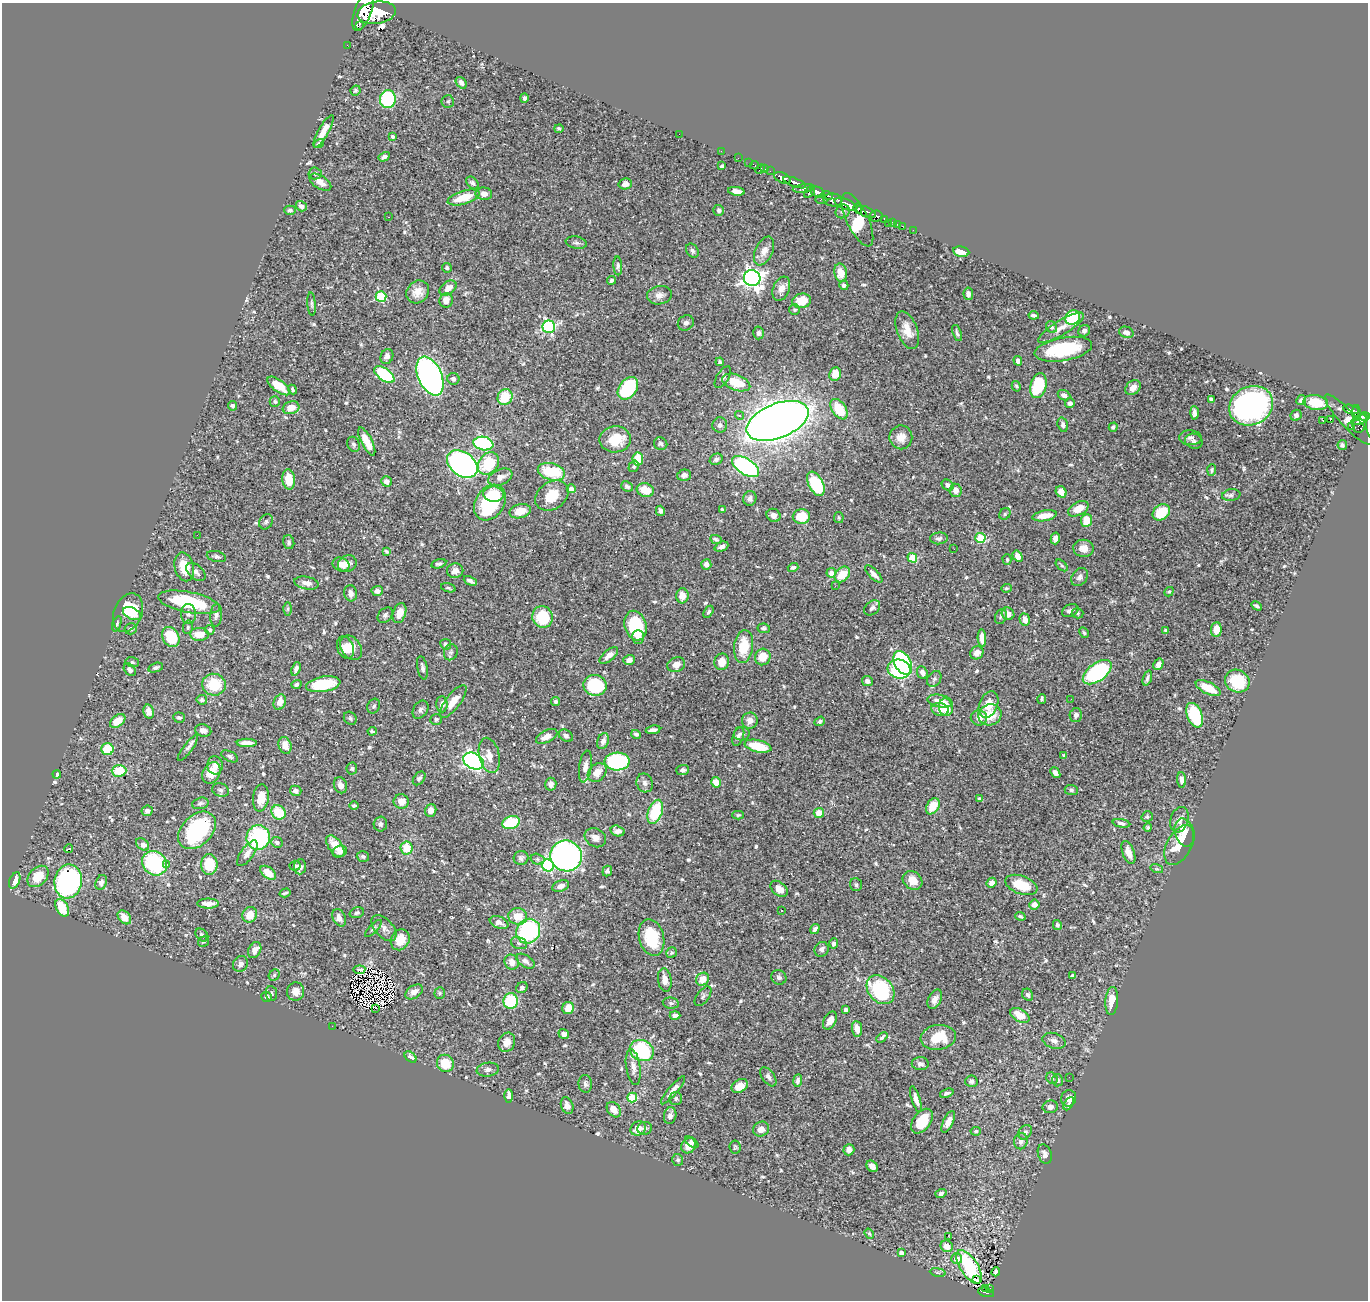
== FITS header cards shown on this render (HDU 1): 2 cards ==
NAXIS1  =                 1366
NAXIS2  =                 1298

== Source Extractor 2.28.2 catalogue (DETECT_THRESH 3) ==
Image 1366 x 1298 px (HDU 1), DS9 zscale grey, 1 PNG px = 1 image px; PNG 1370 x 1302 px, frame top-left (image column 1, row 1298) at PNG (2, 3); each listed source drawn as its Kron ellipse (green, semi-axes under 4 px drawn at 4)
Background 0.641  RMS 0.015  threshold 0.0451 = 3 sigma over >= 5 px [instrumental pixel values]
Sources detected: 649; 2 with non-positive FLUX_AUTO (blend fragments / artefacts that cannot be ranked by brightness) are neither listed nor drawn; of the other 647, the 500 brightest by FLUX_AUTO listed and drawn (147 fainter detections omitted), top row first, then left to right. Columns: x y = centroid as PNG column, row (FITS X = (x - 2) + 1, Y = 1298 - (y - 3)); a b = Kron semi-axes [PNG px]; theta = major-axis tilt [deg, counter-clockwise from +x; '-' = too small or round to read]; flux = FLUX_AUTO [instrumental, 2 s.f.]
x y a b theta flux
363 11 21 8 70 4000
377 13 19 11 9 4700
359 25 2 2 - 3500
347 45 2 2 - 7.6
461 83 6 4 -52 4.3
355 90 5 4 - 1.7
524 98 5 4 - 2.4
388 99 9 8 - 91
448 101 6 6 - 2.3
559 129 4 3 - 2
324 131 18 5 61 13
679 134 2 2 - 63
393 137 4 3 - 1.9
319 144 5 4 - 2.5
721 151 2 2 - 8.3
384 157 6 4 30 3.2
738 158 2 2 - 11
749 163 2 2 - 9.5
755 165 4 3 - 28
722 166 4 3 - 1.6
760 169 6 2 45 26
765 169 2 2 - 7
770 171 2 2 - 13
315 173 6 6 - 2.7
782 178 9 5 -23 1100
320 182 12 6 -32 7.2
794 182 12 4 -21 1100
472 183 7 5 -44 2.8
625 184 7 5 12 5.2
804 189 11 4 6 390
736 191 8 4 -8 6.1
810 192 7 3 55 380
817 192 8 5 -24 570
484 194 8 6 -6 7.5
827 195 6 3 -22 230
464 197 16 6 16 25
821 200 6 3 -3 140
833 200 9 6 -3 830
846 204 12 5 -23 1800
301 206 5 4 - 4.2
858 209 5 3 - 420
290 210 5 4 - 2.3
719 210 5 5 - 3.1
843 211 7 6 - 2.6
866 212 10 5 -23 910
876 216 6 5 - 210
388 217 3 2 - 21
884 219 4 3 - 130
857 220 29 10 -64 150
893 222 3 3 - 39
888 223 2 2 - 8.3
897 224 2 2 - 7.3
902 226 2 2 - 9.3
913 230 2 2 - 5.4
576 243 10 6 -11 3.3
692 251 7 6 - 2.6
764 251 15 8 65 8.9
961 252 8 5 -9 14
618 266 9 4 -87 2.7
447 268 5 4 - 2
841 273 9 6 -80 16
752 278 8 8 - 570
611 280 4 4 - 2.1
844 285 5 4 - 2.4
448 288 9 6 38 8.8
781 289 13 8 68 8.1
418 292 12 10 45 11
968 294 6 4 -84 4.4
659 295 12 9 8 6
381 296 5 5 - 80
446 300 7 6 - 8.4
802 301 9 7 12 19
312 304 11 3 -85 1.9
794 310 5 5 - 1.6
1034 315 5 3 - 2.5
1073 317 8 7 - 43
686 323 8 7 - 3.8
549 327 6 6 - 170
1051 327 6 5 - 3.3
1061 328 26 7 31 11
907 330 20 10 -69 17
1084 331 6 5 - 3.3
1126 332 7 5 -20 5.5
758 333 6 5 - 3.1
957 333 8 3 -72 2.4
1063 349 29 11 10 68
387 356 7 6 - 4.1
1018 361 5 4 - 4.4
720 362 4 4 - 2.1
835 374 7 6 - 13
384 375 11 6 -36 69
430 376 20 12 -66 440
723 377 12 6 58 3.3
453 379 6 6 - 3.5
736 382 14 7 -20 28
279 386 13 6 -36 20
1016 386 5 4 - 1.8
1038 386 13 8 75 57
628 388 12 8 52 68
1133 388 8 6 42 7.3
292 390 5 4 - 1.7
1064 395 6 5 - 4.8
505 397 8 7 - 26
1211 399 4 4 - 2.4
1301 400 5 4 - 3.3
275 402 5 5 - 1.9
1070 403 5 4 - 3.6
1316 403 12 7 -9 31
233 406 5 4 - 2.6
1251 406 22 19 26 300
291 408 8 6 18 15
839 409 11 7 -55 36
1351 409 8 3 -16 210
1194 413 7 4 -89 4
1357 413 8 4 -88 230
740 415 5 4 - 3.4
1296 415 6 5 - 2.3
1365 416 5 4 - 350
1323 420 3 2 - 410
1330 420 3 2 - 31
1348 420 33 8 -47 39
1359 420 9 4 24 330
777 421 32 17 22 1400
1360 424 9 7 69 320
720 425 7 7 - 4.4
1063 425 7 5 -71 3.6
1113 427 4 4 - 2.3
1351 427 2 2 - 9.1
901 437 12 11 - 10
1190 438 11 7 -1 4.4
615 439 15 13 1 27
367 441 15 5 -63 14
1194 441 9 7 -17 3.3
483 443 10 6 -10 120
354 444 8 6 -66 3
661 444 7 6 - 2.6
1342 445 5 4 - 2.4
638 459 6 5 - 23
716 459 6 5 - 3.5
488 463 12 9 51 44
462 464 17 11 -36 290
634 466 6 5 - 1.7
746 467 15 8 -33 200
1212 470 6 4 85 1.8
551 472 14 8 -16 50
684 475 7 5 15 3.1
500 477 13 7 23 7.2
289 479 10 6 -85 24
386 481 5 5 - 4.3
816 484 13 7 -63 68
948 485 6 5 - 3.5
627 486 6 5 - 3
571 489 4 4 - 7.4
645 490 9 6 -19 20
956 490 7 6 - 6.8
1061 492 6 5 - 8.2
493 494 10 8 -6 30
1231 495 9 6 9 2.8
552 496 18 13 36 24
750 498 7 6 - 3.8
490 503 19 14 57 93
1078 509 11 6 27 15
722 510 4 3 - 1.8
520 511 11 7 14 15
660 511 5 4 - 3.8
1161 512 9 7 37 32
1005 514 6 5 - 2
774 515 7 6 - 5.3
1045 516 12 5 10 13
801 517 9 7 8 24
839 518 5 5 - 1.9
1086 520 6 5 - 23
266 522 8 6 58 2.7
197 535 2 2 - 2.2
939 538 9 6 5 3.2
980 538 5 5 - 55
1055 538 6 4 76 5
716 539 6 4 -24 1.9
289 542 7 5 -78 2.1
721 547 7 4 23 3.7
1083 548 10 8 -8 9
954 549 3 2 - 2.1
386 551 4 3 - 1.7
1018 556 6 4 -58 8.8
216 557 10 5 -13 3.1
912 558 5 4 - 35
1007 560 5 4 - 1.6
341 564 8 6 -23 8.4
347 564 10 8 28 7.1
439 564 8 4 14 2.3
706 564 5 5 - 5.2
1062 565 7 4 -43 1.7
184 567 14 9 -76 19
793 567 5 4 - 2.2
455 571 8 7 - 6.5
196 572 11 7 -40 4.9
831 573 5 4 - 5.5
842 574 9 6 46 19
874 574 11 4 -45 5.3
1080 577 10 7 52 4.6
470 581 7 3 -26 3.1
306 583 13 6 -10 6.4
835 586 3 2 - 3.2
448 588 7 4 -15 1.6
1006 588 5 4 - 1.6
377 591 5 5 - 4
1169 592 5 4 - 1.6
351 593 8 6 -80 5.4
682 596 7 6 - 10
189 602 31 10 -11 78
1257 606 5 3 - 2.2
872 608 9 6 43 3.6
288 609 7 4 89 1.8
1070 611 9 6 24 4.3
708 612 6 4 57 2.2
128 613 20 14 67 30
399 613 10 6 71 11
1077 613 6 5 - 1.7
132 614 10 5 -26 12
188 614 10 7 -87 4.4
1008 614 6 6 - 7.2
216 615 11 6 85 3.4
385 615 9 6 46 3
543 617 11 10 - 42
1001 617 8 5 65 2.2
1025 620 6 5 - 7.1
117 624 8 4 71 2.1
636 626 15 11 -74 64
188 627 7 5 77 1.7
764 628 6 5 - 2.6
131 629 6 5 - 2.7
210 630 5 4 - 1.6
1216 630 7 5 86 12
1165 631 4 3 - 1.8
1084 633 6 4 -62 1.6
199 634 9 6 -2 14
171 637 10 8 -61 42
638 637 7 5 89 6.9
982 638 9 4 -87 9
446 644 5 5 - 2.7
744 647 16 9 83 29
345 648 11 8 -68 12
351 648 13 9 -54 11
451 652 8 6 67 2.8
977 653 7 6 - 7.1
609 655 11 5 40 7.4
763 657 8 7 - 17
629 660 6 5 - 5.7
132 662 7 5 -14 1.9
722 662 8 7 - 13
903 663 13 8 -62 100
1158 664 6 4 61 6.3
676 665 9 7 20 8.1
156 668 7 4 17 2.2
422 668 12 5 -80 3.4
296 669 7 4 70 4.1
899 669 11 9 -14 160
130 670 7 5 -50 3.8
1097 672 16 9 36 140
922 673 7 5 -69 3.7
1147 678 8 3 71 2.7
934 679 8 6 54 2.9
867 681 6 5 - 4
1237 681 13 11 -28 39
296 684 5 4 - 2.3
323 684 17 7 10 48
214 685 12 11 - 34
595 685 11 10 - 72
1208 688 13 6 -26 19
1042 699 5 3 - 1.7
1071 699 3 2 - 2.8
202 700 5 5 - 2.1
453 701 19 7 53 14
940 701 13 6 -9 10
280 702 8 6 66 10
556 702 4 4 - 2.5
442 704 8 5 -88 3.4
989 705 14 9 68 16
374 706 8 6 62 2.5
946 707 9 7 -80 22
420 710 10 7 55 3.2
940 710 9 6 -10 5.7
149 712 7 5 -77 5
990 715 12 10 22 22
1076 715 7 6 - 3.9
1195 715 13 7 -67 60
179 717 6 5 - 2.4
350 718 7 6 - 2.1
979 718 8 7 - 7.8
436 719 6 5 - 2.1
118 721 9 5 38 17
750 721 8 8 - 5.7
820 721 5 4 - 2.3
203 730 8 6 -13 4.9
653 730 7 3 8 4
372 731 4 3 - 1.6
636 734 5 4 - 2.6
742 734 8 6 13 3
547 736 12 6 27 10
566 736 7 5 -31 3.2
738 736 10 5 70 3.7
603 741 8 5 68 5
247 743 10 4 0 7.7
285 745 8 6 -73 10
758 746 13 6 -13 37
188 748 16 4 54 3.4
107 749 6 6 - 31
489 755 18 10 -77 11
230 756 9 5 -27 2.4
1064 756 4 3 - 2.1
473 761 11 8 -27 270
617 761 12 9 3 130
215 765 9 7 -83 7.6
585 766 16 6 81 8.1
352 768 6 5 - 2.2
683 770 6 5 - 3.1
119 771 7 5 1 26
211 773 11 8 62 16
597 773 10 8 48 11
1055 773 6 4 -50 4.6
57 774 4 3 - 2.7
419 778 7 5 51 2.9
1182 780 8 4 -86 4.3
716 782 5 5 - 15
645 783 9 8 - 4.3
551 784 6 5 - 4.6
340 785 8 6 -68 5.7
221 790 8 6 -21 2.7
1071 790 6 5 - 2.4
296 791 6 5 - 3.8
261 798 14 8 82 15
980 799 4 4 - 2.6
401 801 7 7 - 11
200 803 8 5 15 2.5
354 806 5 4 - 1.8
933 806 9 6 56 20
431 810 6 5 - 6.8
147 811 5 5 - 3.6
278 812 7 6 - 34
655 812 12 7 71 54
819 813 5 5 - 15
738 815 6 4 2 1.6
1147 817 6 5 - 1.8
1179 820 13 8 73 7.9
511 823 9 6 19 46
1121 823 9 4 -11 3.5
380 824 7 6 - 3.2
1148 827 4 4 - 1.7
197 830 22 15 44 120
617 831 7 5 -18 5
1185 832 14 9 -75 18
258 837 12 11 - 100
595 838 11 9 -31 6.8
277 842 6 5 - 2.7
143 844 7 5 -38 5.8
1179 845 21 12 61 23
335 846 12 7 -54 15
407 848 6 6 - 25
69 849 4 2 - 6.4
340 852 7 5 23 5.6
1128 852 12 6 -70 9.2
247 853 15 6 54 7.3
363 856 6 5 - 2.6
566 856 16 15 - 380
521 858 7 7 - 3.4
537 859 7 5 -17 2.1
154 863 13 11 -41 94
209 864 10 8 89 34
167 865 3 3 - 2.3
548 865 6 5 - 140
295 866 5 5 - 2.3
300 867 8 6 86 5.9
1157 869 6 4 -17 1.7
607 871 5 4 - 2.2
268 873 9 5 -38 12
38 876 12 8 46 21
15 880 8 5 68 12
913 880 10 8 -37 13
68 881 17 14 81 200
101 882 8 5 66 4.2
992 883 5 4 - 5.5
856 885 6 5 - 2
1021 885 17 9 -20 27
561 886 8 5 19 5.2
779 889 10 6 -41 9.4
285 893 5 3 - 1.7
208 904 11 5 0 7.6
1034 905 5 5 - 5.1
62 908 9 6 -61 26
782 910 3 3 - 1.9
357 913 7 5 17 2.9
250 915 8 7 - 16
518 916 9 8 - 16
1020 916 5 3 - 1.6
124 917 8 5 -49 12
339 918 9 6 -64 6.2
499 922 10 6 -21 5.4
1057 925 5 4 - 2.5
373 928 11 4 45 2.1
384 928 15 9 -47 6.1
815 929 5 3 - 3.3
528 931 13 11 52 120
202 935 7 5 -45 3.1
652 938 19 12 -75 48
400 940 11 9 62 16
203 942 5 5 - 1.9
519 943 8 5 -19 2.7
834 944 5 4 - 3
822 949 7 7 - 3.7
255 950 8 6 60 9.1
671 953 6 5 - 2
525 961 10 5 -34 4.1
512 962 8 6 -57 8
240 964 8 7 - 4.2
359 970 6 3 7 1.6
274 975 6 5 - 1.8
1072 976 4 3 - 1.8
779 977 8 7 - 2.9
702 979 7 6 - 14
665 980 12 7 -82 7.5
522 988 6 5 - 3.2
880 990 16 12 -48 95
295 992 9 8 - 9.1
414 992 9 6 34 6.7
271 993 7 5 -84 2.3
440 993 6 5 - 1.7
1028 995 6 5 - 2.8
703 996 11 6 54 2.7
267 997 5 5 - 3
935 999 10 6 62 5.8
511 1001 8 7 - 54
1112 1001 14 6 86 15
671 1003 8 5 -10 2.3
376 1008 3 2 - 51
568 1008 6 5 - 13
846 1009 4 3 - 2.1
675 1015 5 4 - 3.9
1020 1015 10 6 -31 17
830 1020 9 6 61 7.8
332 1026 2 2 - 7.8
857 1029 8 5 -83 8.5
564 1034 5 5 - 3.5
882 1037 6 4 44 2.4
938 1037 18 12 8 28
1054 1041 12 7 -18 5.5
507 1042 10 8 65 7.8
642 1051 12 10 -25 88
411 1057 7 4 -43 3.8
445 1063 9 8 - 26
920 1064 8 6 -2 3.5
633 1067 18 7 -81 6.9
488 1070 11 7 8 4.6
768 1077 11 6 -53 3.7
1069 1077 2 2 - 3.1
1052 1078 6 5 - 1.8
798 1080 6 4 83 2.8
1058 1080 6 5 - 2.1
971 1081 6 5 - 3
585 1084 9 6 -85 3.8
740 1086 9 6 33 15
673 1090 18 4 50 6.2
947 1093 7 3 21 2.2
509 1096 7 4 89 3.4
632 1098 5 5 - 54
676 1098 6 6 - 2.6
1069 1098 8 7 - 8.3
916 1099 13 4 -72 5.8
1069 1104 7 4 60 2.2
567 1106 9 6 -70 6.2
1050 1107 7 6 - 5.7
614 1110 8 6 -50 8.8
670 1115 8 6 78 5
922 1121 14 8 52 23
948 1122 11 5 65 6.5
638 1128 8 6 32 11
645 1128 7 6 - 3.7
761 1129 8 7 - 7.5
976 1131 5 4 - 1.9
1025 1132 8 6 52 3.3
1021 1141 8 6 79 5
692 1142 7 4 -38 3.3
689 1146 8 7 - 11
735 1147 6 5 - 1.6
849 1150 6 5 - 5.3
1045 1154 10 6 -71 4.6
678 1160 6 5 - 2
872 1166 6 5 - 6.6
941 1193 5 4 - 2.9
869 1234 5 4 - 1.6
948 1236 4 2 - 2.4
947 1246 6 5 - 9
901 1253 4 4 - 4.1
957 1259 5 5 - 11
969 1267 19 8 -57 65
938 1272 8 4 -9 1.8
996 1272 4 3 - 2.9
977 1280 3 3 - 4.2
989 1288 3 2 - 16
985 1289 3 2 - 17
986 1292 8 3 -16 130
At the frame edge (FLAGS 8, measured only in part): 1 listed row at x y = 363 11
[147 fainter detections neither listed nor drawn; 2 non-positive-flux detections neither listed nor drawn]